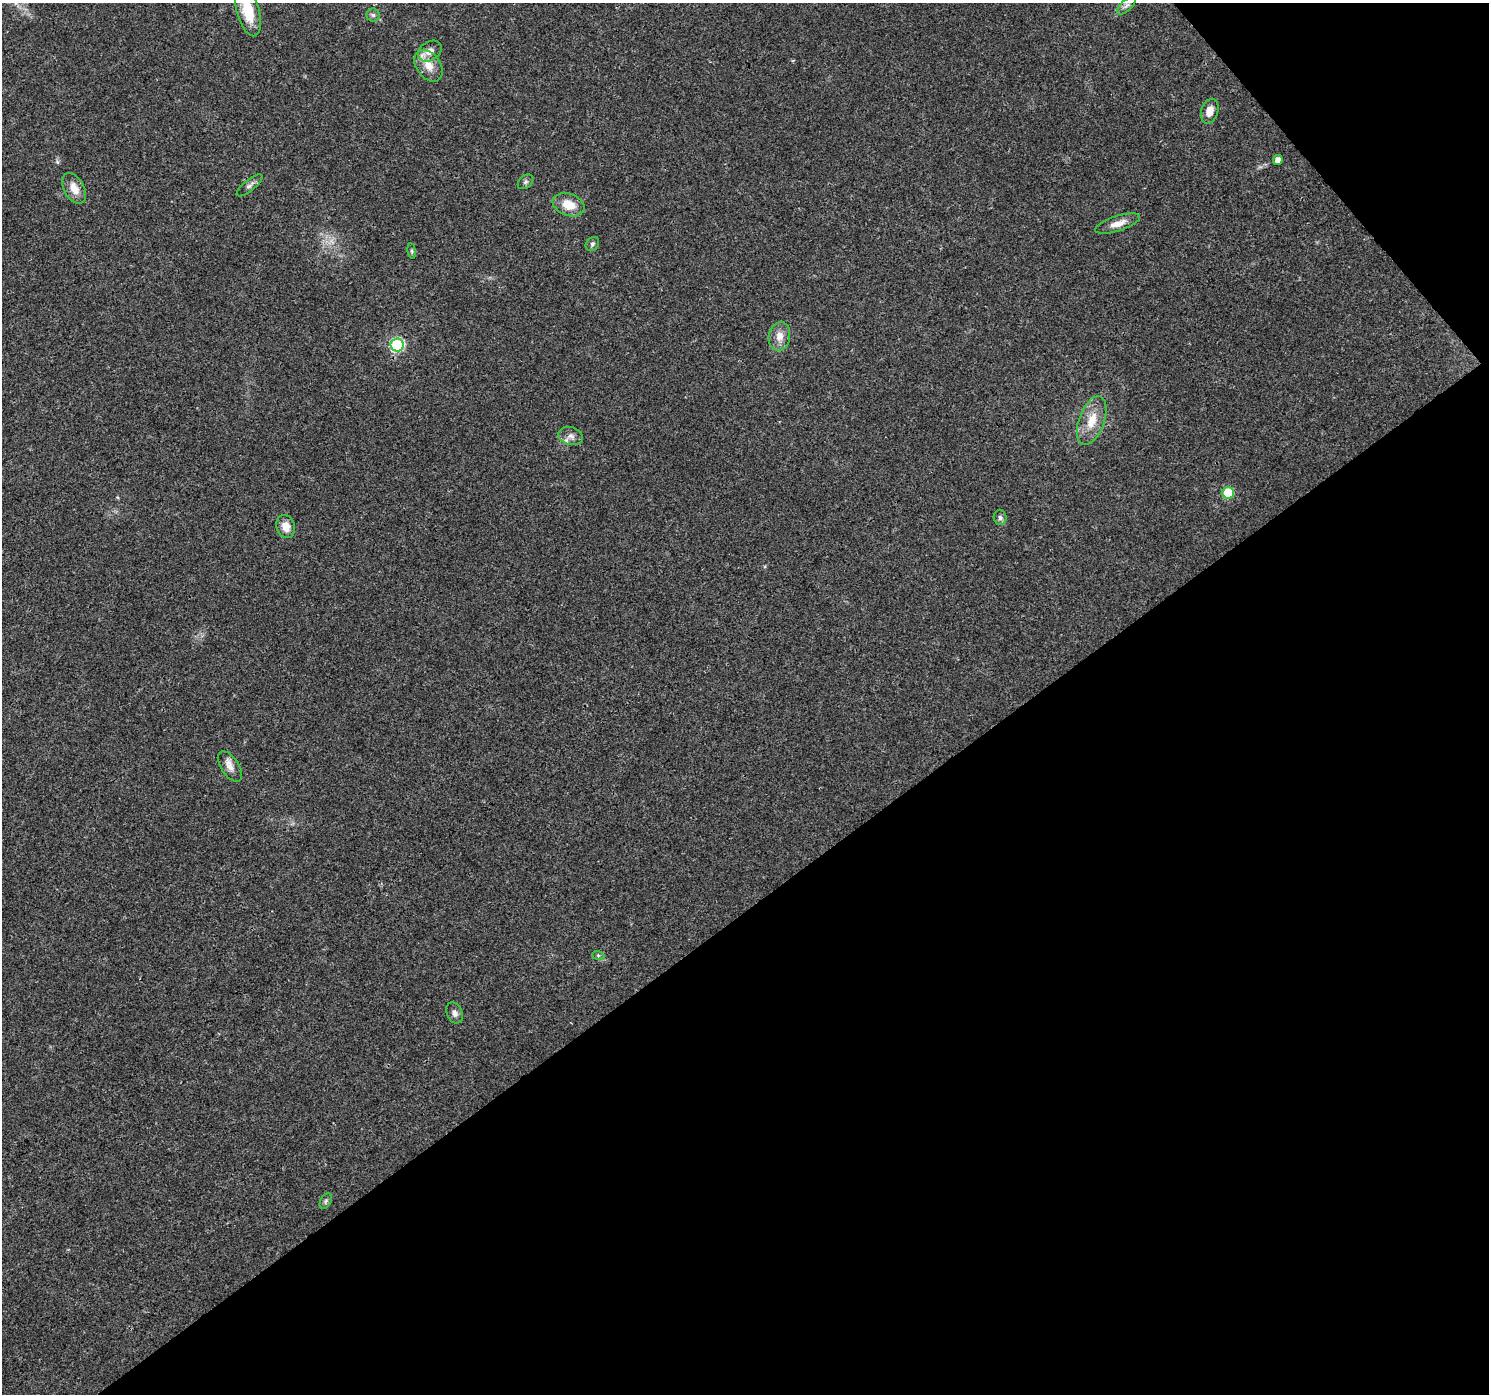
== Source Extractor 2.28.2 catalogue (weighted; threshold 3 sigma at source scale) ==
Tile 12 of 4 x 4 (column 4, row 3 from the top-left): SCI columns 4513-5999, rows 1632-3023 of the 6045 x 5985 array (HDU 1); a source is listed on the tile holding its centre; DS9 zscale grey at full resolution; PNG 1491 x 1396 px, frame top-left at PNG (2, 3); each listed source drawn as its Kron ellipse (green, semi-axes under 4 px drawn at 4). Shown black and unused: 38% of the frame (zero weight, under 3 of 4 exposures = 5% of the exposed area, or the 3 px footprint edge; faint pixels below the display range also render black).
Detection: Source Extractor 2.28.2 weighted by HDU 2 'WHT'; one run over the whole footprint, this tile lists its part. Background 0.0257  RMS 0.003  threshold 0.0135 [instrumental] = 3 sigma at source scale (4.5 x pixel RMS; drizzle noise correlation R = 1.50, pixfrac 1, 0.0396/0.0396 arcsec/px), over >= 5 px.
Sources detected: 25; all 25 listed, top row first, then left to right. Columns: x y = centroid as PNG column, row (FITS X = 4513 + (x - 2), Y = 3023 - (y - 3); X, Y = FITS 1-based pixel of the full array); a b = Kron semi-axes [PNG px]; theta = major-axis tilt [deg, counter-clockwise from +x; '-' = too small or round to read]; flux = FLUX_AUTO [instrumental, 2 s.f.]
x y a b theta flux
1126 5 12 5 43 1
248 11 26 11 -75 8.7
373 15 6 6 - 0.74
430 51 13 9 31 2.7
428 66 17 12 -54 4.2
1210 111 13 8 72 2.8
1278 160 5 4 - 2.2
526 182 9 6 41 0.73
250 185 16 5 39 1.2
74 188 17 10 -61 3.4
568 205 16 11 -19 5
1117 224 23 7 18 2.9
592 244 7 6 - 0.72
412 251 8 4 -82 0.47
779 336 14 10 81 3
397 345 6 6 - 39
1092 421 25 12 70 6.1
571 436 12 8 -16 1.8
1228 493 6 6 - 14
1000 518 7 6 - 0.82
286 526 12 9 -74 3
230 766 17 9 -57 2.4
598 955 6 4 -19 0.44
454 1013 11 7 -66 1.4
326 1201 8 5 61 0.63
Isophote crosses this tile's border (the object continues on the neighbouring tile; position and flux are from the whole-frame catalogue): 1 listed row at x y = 248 11